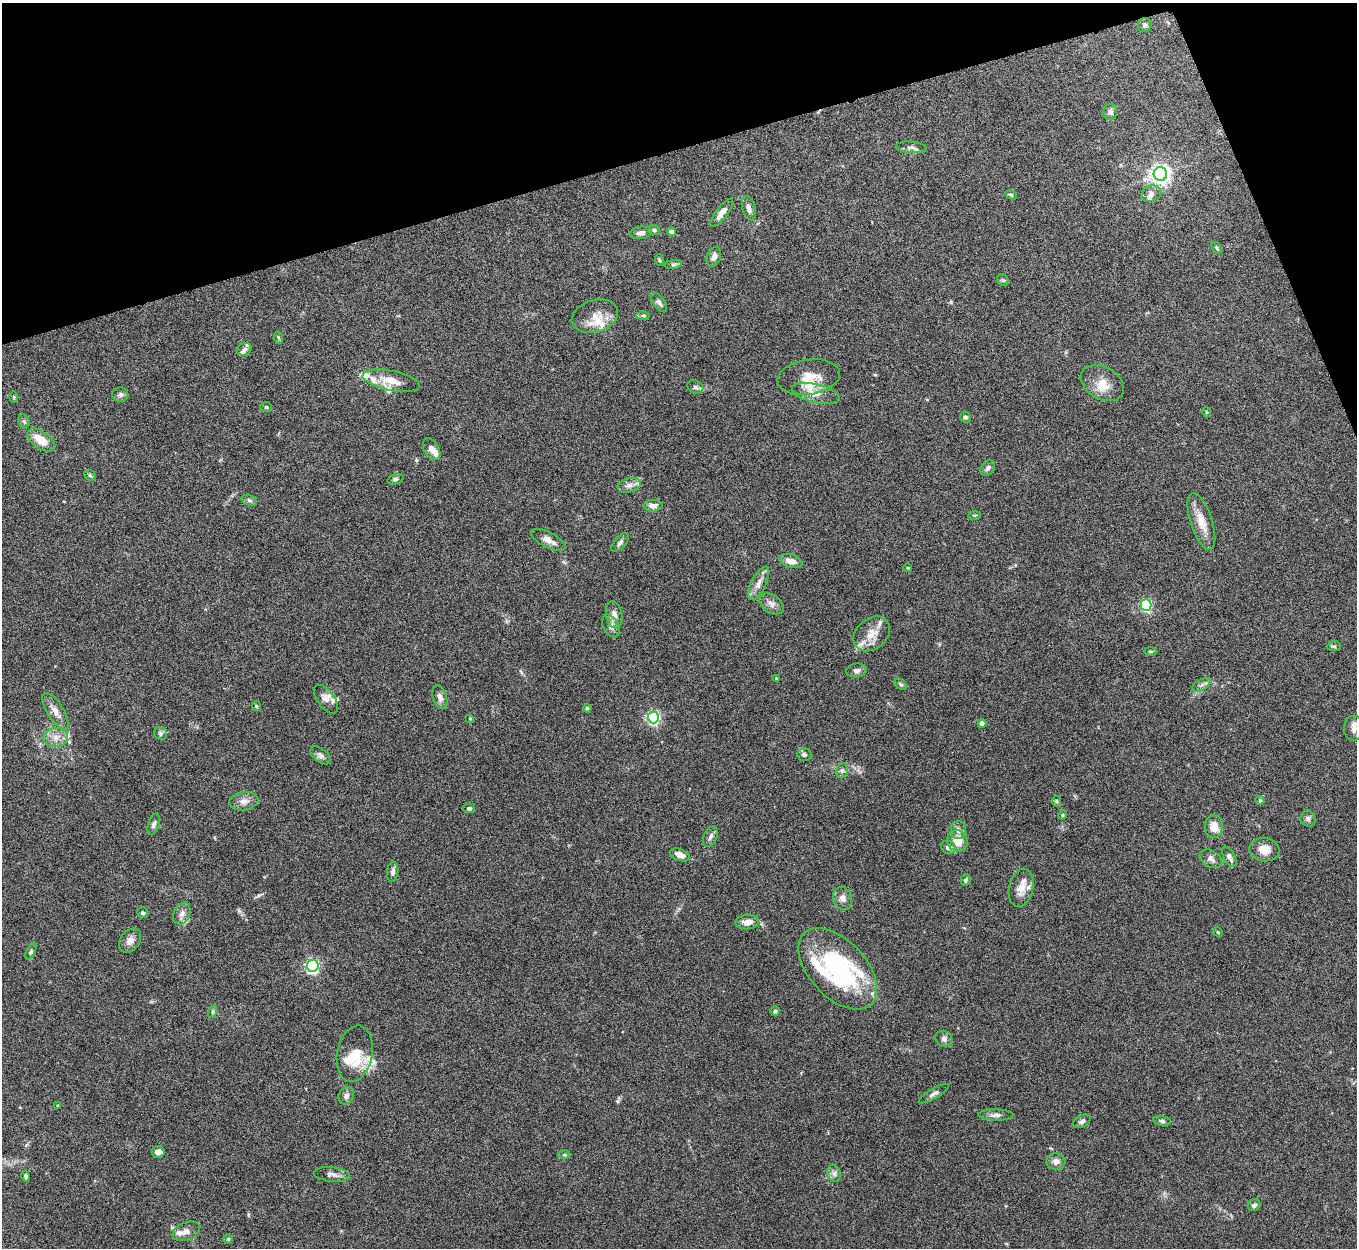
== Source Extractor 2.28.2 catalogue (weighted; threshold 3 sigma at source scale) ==
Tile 3 of 4 x 4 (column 3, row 1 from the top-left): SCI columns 2713-4067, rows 3888-5133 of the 5425 x 5409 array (HDU 1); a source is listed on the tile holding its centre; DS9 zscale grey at full resolution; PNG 1359 x 1250 px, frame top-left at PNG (2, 3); each listed source drawn as its Kron ellipse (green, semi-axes under 4 px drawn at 4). Shown black and unused: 14% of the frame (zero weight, under 5 of 10 exposures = <1% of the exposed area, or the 3 px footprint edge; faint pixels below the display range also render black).
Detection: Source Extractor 2.28.2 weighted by HDU 2 'WHT'; one run over the whole footprint, this tile lists its part. Background 0.161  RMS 0.0059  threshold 0.0242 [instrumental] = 3 sigma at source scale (4.09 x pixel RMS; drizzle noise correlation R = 1.36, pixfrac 0.8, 0.05/0.05 arcsec/px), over >= 5 px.
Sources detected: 143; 2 inside a brighter object's white glare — neither listed nor drawn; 22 inside a brighter listed object's ellipse — not listed separately; the other 119 listed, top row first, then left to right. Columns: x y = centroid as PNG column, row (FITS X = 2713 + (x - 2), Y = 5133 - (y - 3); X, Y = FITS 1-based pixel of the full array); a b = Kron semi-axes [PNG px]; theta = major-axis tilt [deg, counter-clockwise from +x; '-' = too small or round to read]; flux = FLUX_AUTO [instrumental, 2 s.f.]
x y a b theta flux
1145 25 7 6 - 1.1
1110 112 8 7 - 2
911 147 15 5 -5 2.1
1160 174 7 6 - 290
1151 194 10 8 19 2.5
1011 195 6 4 -27 0.72
749 208 12 6 -74 2.7
722 213 17 5 52 4.4
654 230 5 5 - 1.1
672 232 4 4 - 3.3
641 233 11 6 5 2.6
1217 248 7 3 -54 0.67
714 257 10 7 70 2.4
659 260 6 4 -71 0.59
673 264 8 4 8 1.1
1003 280 6 5 - 0.84
659 302 11 5 -53 1.8
643 315 6 4 1 0.91
595 316 24 16 17 8.5
279 338 6 4 -70 0.65
244 349 8 6 24 1.6
809 377 31 17 9 11
391 381 29 10 -11 8.6
1102 383 23 16 -31 8.7
695 387 8 6 -32 1.4
816 393 24 9 -14 6.3
120 395 8 7 - 1.7
14 397 6 3 89 0.6
266 407 6 5 - 0.79
1206 412 5 3 - 0.42
965 417 5 5 - 1.1
24 421 7 5 -68 0.97
41 440 16 8 -35 8.2
432 449 12 7 -61 3.1
988 468 8 6 48 1.8
90 475 6 5 - 0.8
395 479 8 5 18 1.3
629 485 12 7 12 2.6
249 500 8 5 -19 1.2
653 506 9 6 2 2.6
974 515 6 3 0 0.53
1201 521 30 11 -72 8.8
548 540 19 7 -27 4.2
620 542 12 5 48 1.6
791 561 12 6 -16 3.9
908 568 4 3 - 0.59
759 583 18 7 64 4.3
772 604 13 9 -35 3.1
1146 605 5 5 - 67
614 615 14 8 -79 3.8
611 626 12 7 -65 2.5
872 634 20 15 40 7.7
1334 646 7 5 7 0.92
1150 651 7 3 0 0.6
857 670 10 7 5 1.8
776 678 2 2 - 0.37
901 684 7 5 -39 0.92
1201 685 10 5 27 1.8
440 697 12 7 -73 2.7
326 699 16 8 -54 3.4
256 706 5 4 - 0.58
587 708 4 4 - 0.83
55 711 21 8 -58 4.8
653 717 6 5 - 86
470 718 4 2 - 0.32
982 723 4 4 - 4.7
1354 728 13 9 85 3.4
160 733 7 6 - 1.3
56 737 12 9 4 4.4
321 755 12 6 -37 2
804 755 7 6 - 1.3
842 770 8 6 70 1.4
1260 800 5 4 - 0.54
244 801 15 9 8 3.7
1056 801 5 5 - 0.69
469 808 6 5 - 0.9
1063 815 5 3 - 0.58
1308 819 8 7 - 1.6
154 824 11 5 72 1.7
1214 826 11 9 89 6.4
958 830 9 7 90 2.2
710 837 11 6 63 1.9
957 841 11 10 - 7.5
948 847 7 6 - 2.2
1264 850 15 11 -6 6.3
680 855 10 5 -22 4.3
1229 857 11 5 -61 2.2
1211 859 12 8 -32 2.4
393 872 10 5 84 2.1
965 880 6 5 - 0.94
1021 888 19 12 76 5.8
842 898 11 9 -69 2.9
143 913 5 5 - 1.1
182 914 11 8 66 2.7
747 922 11 7 6 4.3
1218 932 5 4 - 0.57
130 941 13 9 51 3.5
31 951 8 4 64 0.99
313 966 6 5 - 100
838 969 49 28 -47 74
775 1011 5 5 - 0.81
212 1012 6 4 72 0.92
944 1039 9 7 -35 1.8
355 1054 28 17 79 15
934 1094 17 5 30 1.8
346 1096 9 7 61 2.1
58 1106 4 3 - 0.5
996 1115 18 5 -1 2.5
1082 1121 9 6 28 1.4
1162 1121 8 5 -14 1.1
158 1152 6 5 - 2.9
564 1155 6 4 -1 0.83
1056 1161 9 8 - 3
834 1173 9 6 -76 1.8
332 1175 18 7 -5 2.8
26 1176 5 4 - 1
1254 1205 6 5 - 1.5
186 1231 14 8 23 3.1
228 1239 5 4 - 0.67